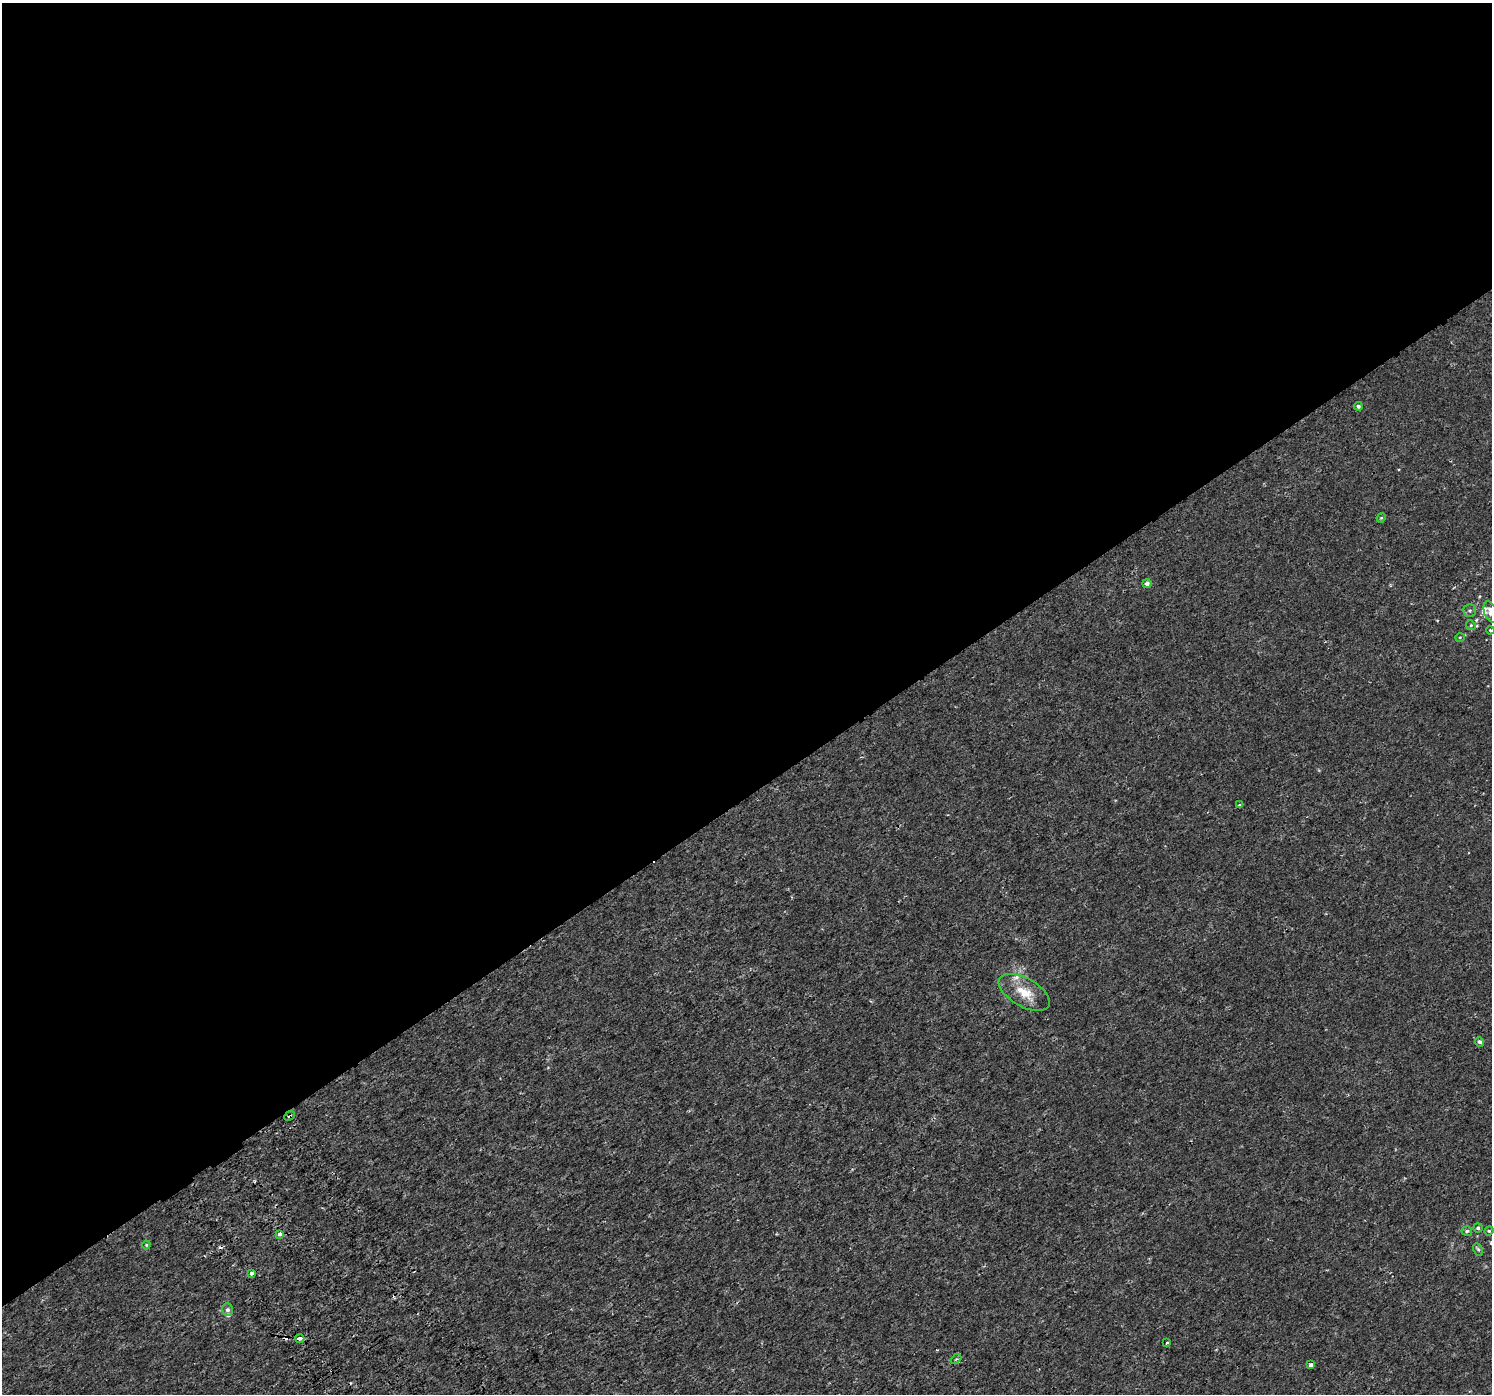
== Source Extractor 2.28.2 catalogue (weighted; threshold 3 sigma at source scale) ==
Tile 2 of 4 x 4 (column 2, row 1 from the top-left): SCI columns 1538-3027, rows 4345-5736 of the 6060 x 5968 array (HDU 1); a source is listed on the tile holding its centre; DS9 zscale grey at full resolution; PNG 1494 x 1396 px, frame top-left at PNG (2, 3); each listed source drawn as its Kron ellipse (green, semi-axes under 4 px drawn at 4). Shown black and unused: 57% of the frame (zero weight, under 2 of 3 exposures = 3% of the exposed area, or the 3 px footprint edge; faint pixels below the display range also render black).
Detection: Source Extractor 2.28.2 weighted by HDU 2 'WHT'; one run over the whole footprint, this tile lists its part. Background 0.00238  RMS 0.0026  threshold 0.0118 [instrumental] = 3 sigma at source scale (4.5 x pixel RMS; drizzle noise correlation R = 1.50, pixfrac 1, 0.0396/0.0396 arcsec/px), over >= 5 px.
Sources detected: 30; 3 cosmic-ray / hot-pixel residue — neither listed nor drawn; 3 inside a brighter listed object's ellipse — not listed separately; the other 24 listed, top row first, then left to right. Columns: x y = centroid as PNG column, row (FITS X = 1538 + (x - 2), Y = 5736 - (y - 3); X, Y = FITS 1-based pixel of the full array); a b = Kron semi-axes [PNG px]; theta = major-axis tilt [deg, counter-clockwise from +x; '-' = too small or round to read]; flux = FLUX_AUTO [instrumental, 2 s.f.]
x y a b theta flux
1358 406 4 4 - 0.53
1381 518 5 3 - 0.24
1147 584 4 4 - 0.85
1470 611 6 6 - 0.56
1490 612 11 6 -69 1.9
1471 625 5 4 - 0.33
1490 630 4 3 - 0.22
1460 637 5 3 - 0.2
1240 805 4 4 - 0.43
1024 992 28 14 -29 5
1480 1042 5 4 - 0.6
290 1116 6 4 40 0.44
1478 1228 4 4 - 0.46
1467 1231 5 4 - 0.42
1489 1231 5 4 - 0.29
279 1234 4 3 - 2.6
146 1245 4 4 - 0.28
1478 1249 6 4 -61 0.41
252 1274 3 3 - 1.2
227 1310 6 5 - 0.65
300 1338 4 3 - 4.4
1167 1343 3 3 - 0.85
956 1359 6 4 43 0.34
1311 1365 4 3 - 1.4
Overlapping masked pixels (flux is a lower limit): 1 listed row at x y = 290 1116
Isophote crosses this tile's border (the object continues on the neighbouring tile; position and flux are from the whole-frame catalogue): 1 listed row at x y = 1490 612